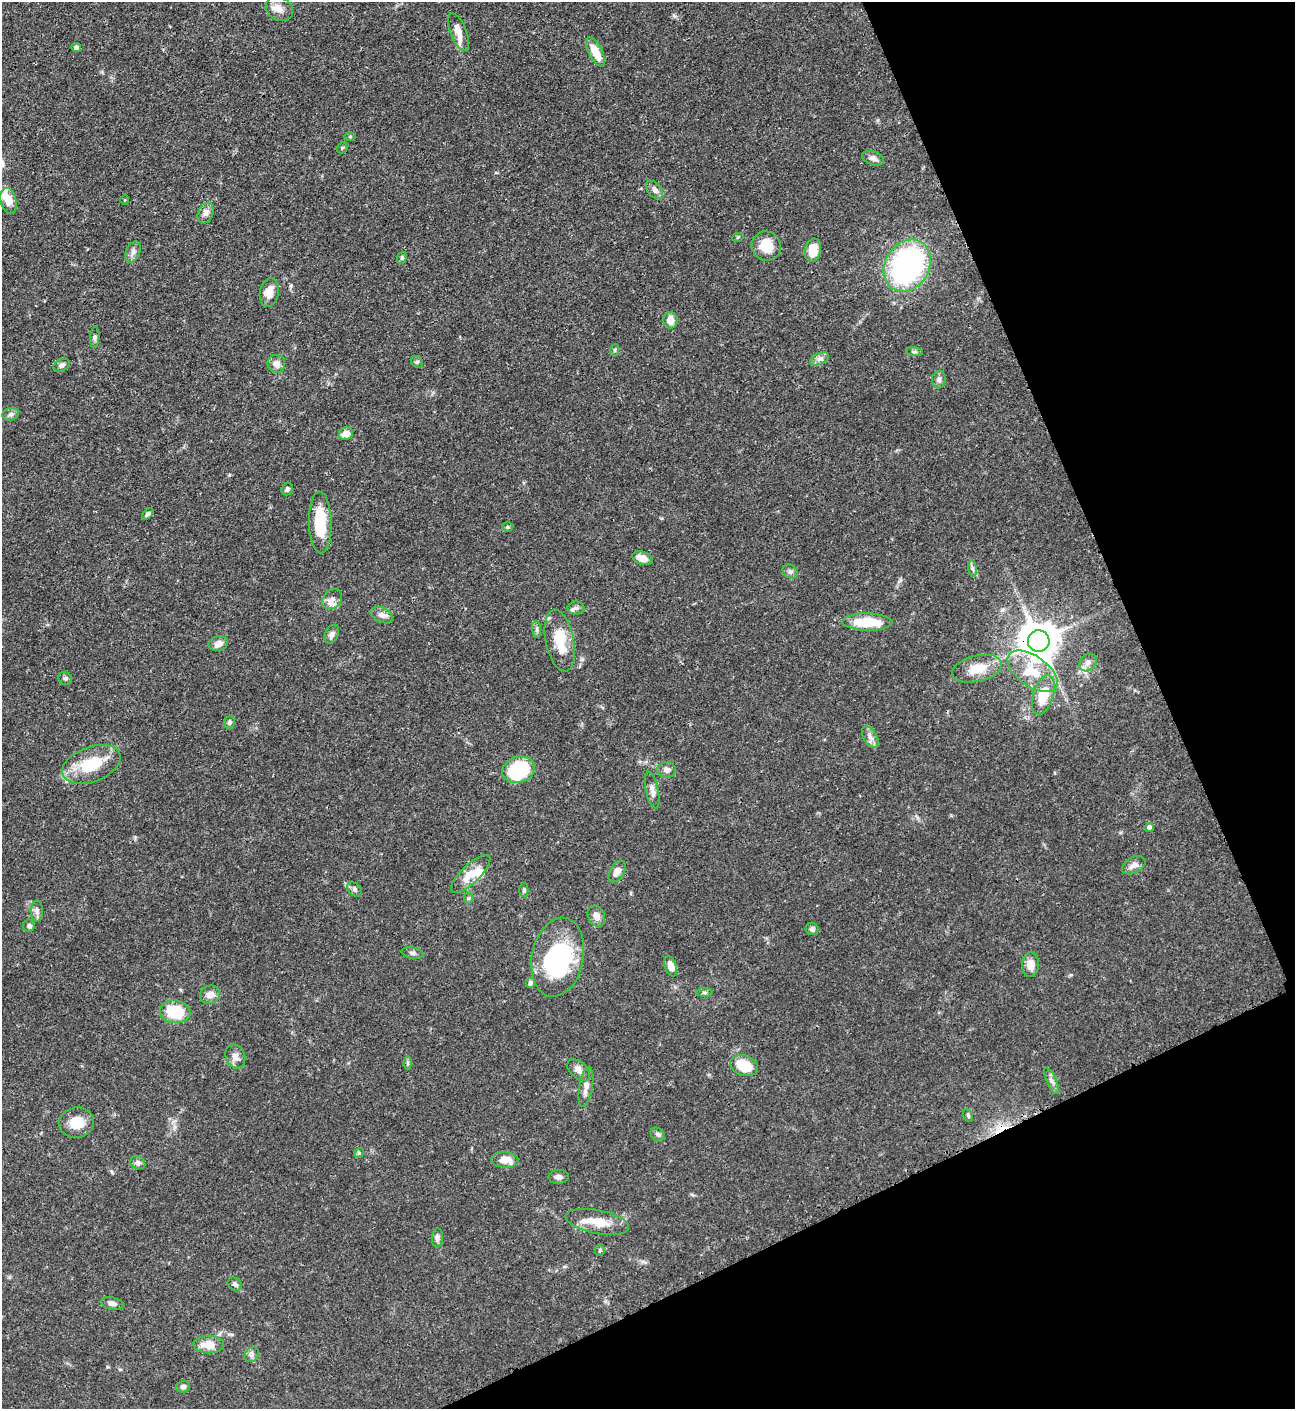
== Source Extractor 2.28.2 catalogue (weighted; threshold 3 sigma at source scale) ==
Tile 12 of 4 x 4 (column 4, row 3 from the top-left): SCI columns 4175-5467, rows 1419-2825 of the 5630 x 5648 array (HDU 1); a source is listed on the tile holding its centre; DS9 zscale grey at full resolution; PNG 1297 x 1411 px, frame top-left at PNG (2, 2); each listed source drawn as its Kron ellipse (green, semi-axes under 4 px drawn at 4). Shown black and unused: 22% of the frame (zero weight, under 3 of 4 exposures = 1% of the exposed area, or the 3 px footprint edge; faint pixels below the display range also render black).
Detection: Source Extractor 2.28.2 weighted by HDU 2 'WHT'; one run over the whole footprint, this tile lists its part. Background 0.0528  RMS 0.0031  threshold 0.0141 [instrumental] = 3 sigma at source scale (4.5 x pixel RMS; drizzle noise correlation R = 1.50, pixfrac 1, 0.05/0.05 arcsec/px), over >= 5 px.
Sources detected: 102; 2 inside a brighter object's white glare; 1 cosmic-ray / hot-pixel residue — neither listed nor drawn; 3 inside a brighter listed object's ellipse — not listed separately; the other 96 listed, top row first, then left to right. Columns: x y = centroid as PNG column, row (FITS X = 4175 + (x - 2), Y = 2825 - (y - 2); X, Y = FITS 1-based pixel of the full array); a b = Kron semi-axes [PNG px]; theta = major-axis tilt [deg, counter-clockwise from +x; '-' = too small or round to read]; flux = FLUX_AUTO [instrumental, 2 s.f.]
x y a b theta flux
279 9 14 11 -32 2.8
458 32 20 8 -68 3.4
76 47 5 4 - 0.98
595 52 16 6 -63 5.6
350 136 5 3 - 0.34
342 148 6 5 - 0.42
873 158 11 6 -19 1.4
655 190 10 6 -49 1.5
125 200 4 3 - 0.22
8 201 13 8 -77 4.5
206 213 11 7 66 1.5
738 237 6 3 19 0.29
766 246 15 14 - 6.5
813 250 12 8 79 5.7
133 252 11 7 67 1.4
402 258 6 4 70 0.53
907 266 27 22 58 70
269 293 14 9 79 3.5
670 320 8 7 - 3.1
95 337 11 4 85 0.75
615 350 6 4 71 0.46
914 352 8 3 -5 0.54
819 359 10 5 26 1.2
417 362 6 5 - 0.53
276 364 9 9 - 2
62 365 8 6 24 0.87
939 380 9 7 80 1.2
11 414 8 6 15 0.89
346 434 7 6 - 3
287 489 6 5 - 0.76
148 514 7 4 42 0.79
320 522 31 11 -89 11
508 527 5 4 - 0.46
642 558 10 6 -18 2.8
973 568 8 4 -81 0.73
790 572 8 6 -35 0.96
332 599 11 8 43 1.9
576 608 8 6 -1 1.1
382 615 12 7 -22 1.7
867 622 25 8 -1 11
537 629 8 4 -83 0.72
332 634 10 6 63 1.2
560 640 31 14 -78 9.2
1039 641 11 10 - 870
218 644 10 7 13 2.1
1088 663 10 7 44 1.6
977 669 25 13 14 6.9
1033 671 29 15 -36 10
65 678 7 6 - 0.7
1043 695 20 10 72 7.9
229 722 6 5 - 0.69
870 737 12 7 -60 1.6
91 764 30 17 21 12
519 770 17 13 18 27
666 770 9 8 - 1.4
652 790 19 6 -77 1.8
1149 827 5 4 - 0.79
1134 865 12 8 29 1.9
617 872 12 7 57 2.6
471 874 26 9 44 5.4
355 889 8 6 -42 0.88
524 890 7 4 88 0.61
469 898 5 5 - 0.46
37 911 10 6 89 1.2
596 916 11 8 -66 2
29 926 6 6 - 0.67
812 929 6 6 - 0.95
412 953 11 5 -10 0.92
558 957 40 26 78 36
1030 965 12 8 84 3.3
671 966 10 6 -71 2.8
530 983 5 4 - 0.94
705 992 8 4 0 0.6
210 995 10 9 - 2.2
175 1012 15 11 -9 14
235 1056 12 9 -66 1.9
408 1063 6 4 -90 0.47
744 1066 14 10 -20 9
579 1070 13 8 -41 1.9
1051 1081 14 4 -65 1.3
586 1087 20 6 80 2.3
968 1115 7 4 -64 0.47
76 1123 17 15 6 6.1
658 1134 8 6 -45 0.83
359 1153 5 4 - 0.46
505 1160 13 8 -4 4.2
138 1163 8 6 -26 0.93
559 1177 10 7 5 1.3
597 1222 32 11 -11 6.6
437 1238 9 5 86 1.1
600 1250 5 5 - 0.51
235 1284 7 6 - 0.93
112 1303 11 6 -12 1.4
209 1344 15 9 -2 4.8
252 1355 8 6 48 0.96
183 1387 7 6 - 0.89
Overlapping masked pixels (flux is a lower limit): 1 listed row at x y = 1039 641
Unlisted compact peaks at least as high as the median listed source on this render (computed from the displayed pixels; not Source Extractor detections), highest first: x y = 291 285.